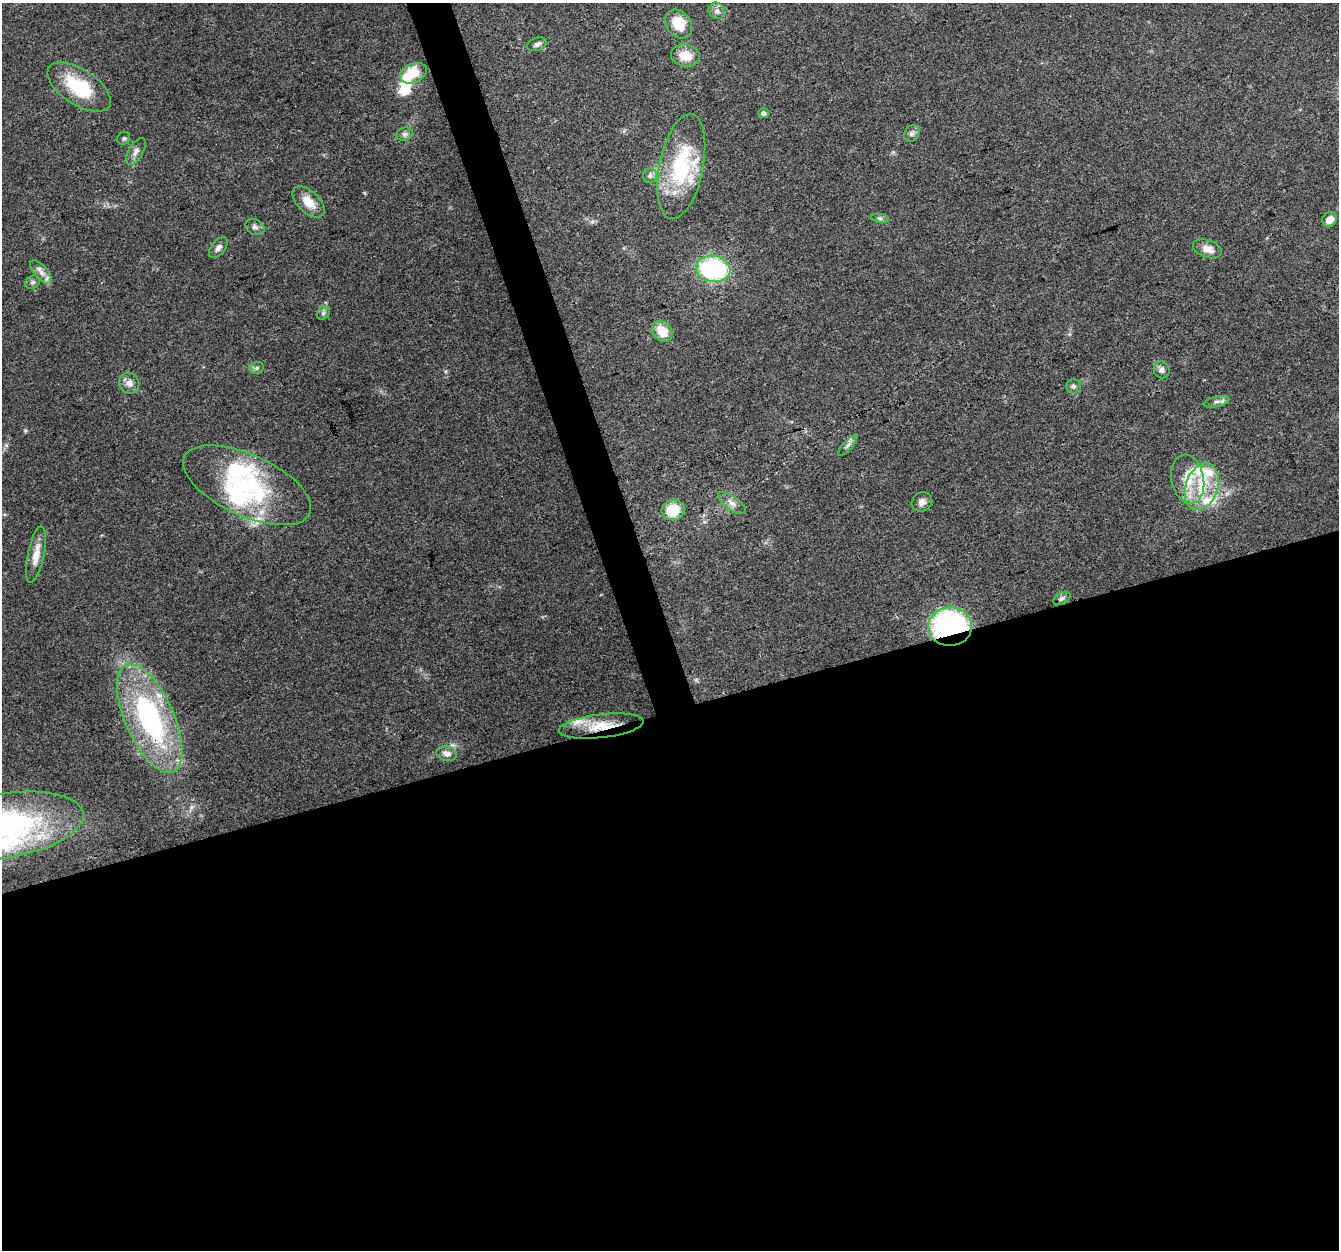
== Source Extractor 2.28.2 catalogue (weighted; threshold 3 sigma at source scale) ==
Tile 15 of 4 x 4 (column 3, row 4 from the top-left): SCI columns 2673-4009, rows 117-1364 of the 5345 x 5167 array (HDU 1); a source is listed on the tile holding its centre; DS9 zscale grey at full resolution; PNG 1341 x 1252 px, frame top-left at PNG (2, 3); each listed source drawn as its Kron ellipse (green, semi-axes under 4 px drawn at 4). Shown black and unused: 45% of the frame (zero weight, under 3 of 4 exposures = <1% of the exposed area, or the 3 px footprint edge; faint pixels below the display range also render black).
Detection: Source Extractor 2.28.2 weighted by HDU 2 'WHT'; one run over the whole footprint, this tile lists its part. Background 0.0694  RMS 0.005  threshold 0.0225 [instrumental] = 3 sigma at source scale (4.5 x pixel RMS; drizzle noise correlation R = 1.50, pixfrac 1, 0.0396/0.0396 arcsec/px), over >= 5 px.
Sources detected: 55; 2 inside a brighter object's white glare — neither listed nor drawn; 10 inside a brighter listed object's ellipse — not listed separately; the other 43 listed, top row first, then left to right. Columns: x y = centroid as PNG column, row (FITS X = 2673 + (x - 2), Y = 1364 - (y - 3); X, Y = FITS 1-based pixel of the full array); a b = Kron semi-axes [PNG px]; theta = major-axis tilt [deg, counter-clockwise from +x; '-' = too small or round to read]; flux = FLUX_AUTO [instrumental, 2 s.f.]
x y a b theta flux
717 11 8 7 - 1.9
679 24 16 12 -55 11
537 44 10 6 20 1.6
685 55 14 11 -9 8.8
413 73 14 9 24 14
79 87 36 17 -33 27
763 113 5 5 - 1.9
912 133 9 7 57 1.6
404 134 8 6 15 1.6
124 138 7 6 - 1
136 152 15 7 60 2.7
681 167 53 22 79 44
650 176 7 7 - 1.6
308 202 19 11 -44 7.5
880 218 9 4 -8 1.2
1329 220 8 7 - 4.2
255 227 10 7 -27 1.8
218 248 12 7 50 2.1
1207 249 15 8 -19 4.5
713 269 17 13 -8 65
41 272 14 6 -49 3.1
33 282 8 6 30 1.2
323 313 7 6 - 1.2
662 331 11 9 -46 9.9
257 368 7 5 22 1.1
1162 370 8 7 - 2
129 383 10 10 - 3.1
1073 386 7 7 - 1.4
1216 402 13 5 13 2.1
848 445 13 4 48 1.7
1188 479 25 16 -79 12
247 485 69 30 -25 62
1202 487 24 16 71 17
922 502 10 9 - 2.4
732 503 16 6 -36 3
673 510 11 10 - 13
36 555 28 8 78 6.9
1062 598 9 5 29 1.2
950 627 22 19 3 100
150 718 59 24 -66 96
601 726 42 12 7 16
447 754 10 7 -14 3
3 826 82 32 9 140
Overlapping masked pixels (flux is a lower limit): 3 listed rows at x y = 950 627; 150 718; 601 726
Isophote crosses this tile's border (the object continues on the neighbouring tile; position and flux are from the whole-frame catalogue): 1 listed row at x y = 3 826